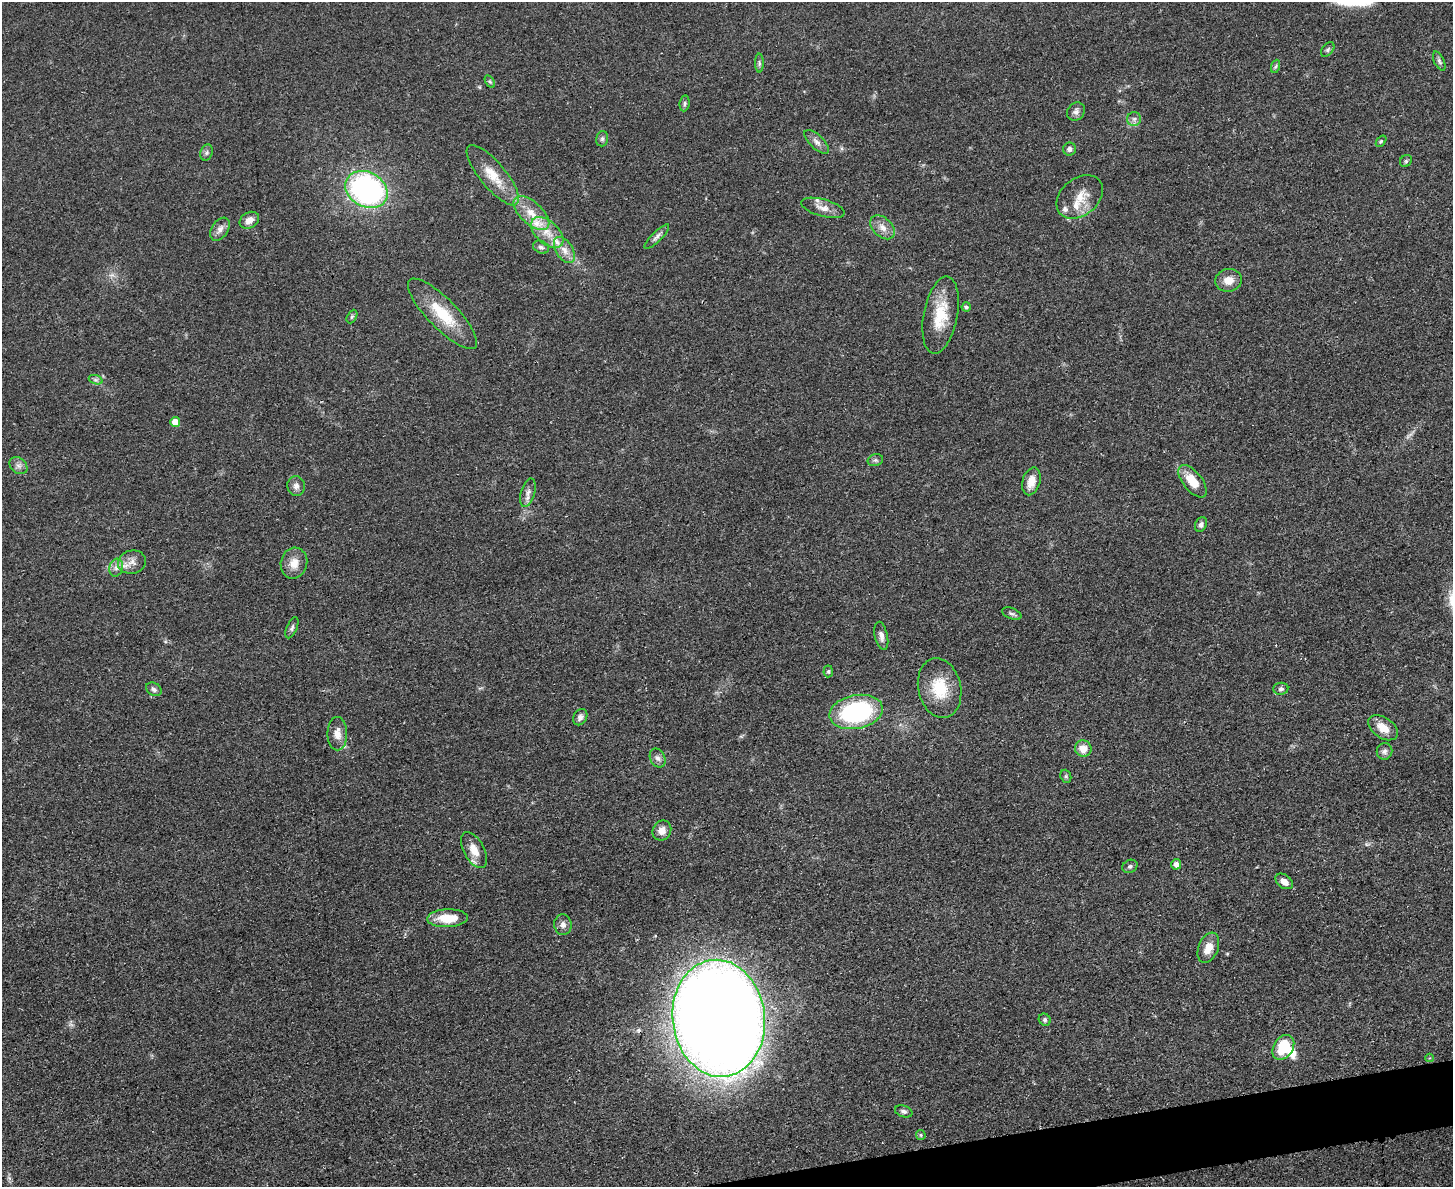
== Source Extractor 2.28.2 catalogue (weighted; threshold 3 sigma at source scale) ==
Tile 5 of 3 x 4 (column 2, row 2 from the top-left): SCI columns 1594-3044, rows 2383-3567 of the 4749 x 4765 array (HDU 1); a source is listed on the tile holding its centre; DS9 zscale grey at full resolution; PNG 1455 x 1189 px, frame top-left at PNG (2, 2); each listed source drawn as its Kron ellipse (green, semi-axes under 4 px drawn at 4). Shown black and unused: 2% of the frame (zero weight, under 3 of 4 exposures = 2% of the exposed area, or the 3 px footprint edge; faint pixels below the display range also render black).
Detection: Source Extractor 2.28.2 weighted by HDU 2 'WHT'; one run over the whole footprint, this tile lists its part. Background 0.0457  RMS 0.0051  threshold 0.023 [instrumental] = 3 sigma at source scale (4.5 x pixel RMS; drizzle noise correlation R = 1.50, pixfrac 1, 0.05/0.05 arcsec/px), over >= 5 px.
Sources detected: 79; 1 too faint to see at this stretch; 1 inside a brighter object's white glare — neither listed nor drawn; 5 inside a brighter listed object's ellipse — not listed separately; the other 72 listed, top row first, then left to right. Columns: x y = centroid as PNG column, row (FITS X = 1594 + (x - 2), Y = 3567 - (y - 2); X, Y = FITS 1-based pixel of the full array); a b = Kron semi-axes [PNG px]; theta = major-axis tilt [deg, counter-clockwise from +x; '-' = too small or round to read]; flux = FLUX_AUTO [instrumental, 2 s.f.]
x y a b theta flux
1328 50 8 5 53 1.1
1439 61 10 5 -65 1.3
759 63 9 4 -90 1.2
1276 66 7 4 71 0.91
490 82 7 4 -58 0.76
685 103 8 5 83 1.1
1076 112 10 8 45 2.2
1134 119 7 7 - 1.7
602 139 8 6 75 1.2
1381 141 6 4 52 0.75
817 142 15 7 -44 2.7
1069 149 6 6 - 1.8
207 152 8 6 71 1.3
1406 161 6 5 - 0.81
493 175 38 13 -50 13
366 189 22 17 -29 120
1080 197 26 18 39 10
823 208 22 8 -15 4.4
531 213 22 11 -42 9.3
249 220 10 7 31 3.7
883 227 14 9 -42 4.3
220 229 13 8 56 3
547 232 19 11 -41 8.6
657 237 16 5 45 2.1
541 247 8 6 -27 1.5
564 250 14 8 -58 4.7
1229 280 13 11 8 5.5
966 307 5 4 - 1.1
442 314 47 14 -46 21
941 315 39 17 79 18
352 317 7 4 62 0.87
96 380 7 4 -18 1.1
175 422 5 5 - 6.1
875 460 8 6 19 1.1
18 466 10 7 -44 2.4
1031 481 14 8 74 5.7
1193 481 19 9 -51 10
296 486 10 8 -80 2.5
528 493 15 7 74 2.9
1201 525 7 6 - 1.8
132 562 14 11 14 4.6
294 563 15 13 76 5.9
116 568 9 6 75 2.3
1012 614 10 5 -22 1.5
292 628 11 5 66 1.3
881 636 14 6 -77 2.4
828 671 6 4 86 0.75
940 688 30 21 -77 18
154 689 8 6 -32 1.5
1281 689 7 6 - 1.4
856 712 27 16 11 72
580 717 9 6 58 2.1
1383 728 17 10 -35 6.5
337 734 17 10 -90 5
1083 749 8 8 - 5.9
1385 751 8 7 - 1.8
658 758 10 7 -64 2.2
1066 776 7 5 -69 0.99
662 831 10 9 - 3.8
474 850 20 10 -62 6.7
1176 864 5 5 - 2.6
1130 866 8 6 26 1.4
1284 881 10 6 -35 3.9
447 918 20 9 2 11
563 925 10 8 -83 2.4
1208 948 16 9 68 6.1
719 1018 59 46 -83 1200
1045 1020 6 5 - 1.1
1283 1047 13 9 57 18
1430 1058 4 4 - 0.63
904 1111 9 5 -17 1.5
921 1135 5 4 - 0.69
Overlapping masked pixels (flux is a lower limit): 1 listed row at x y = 719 1018